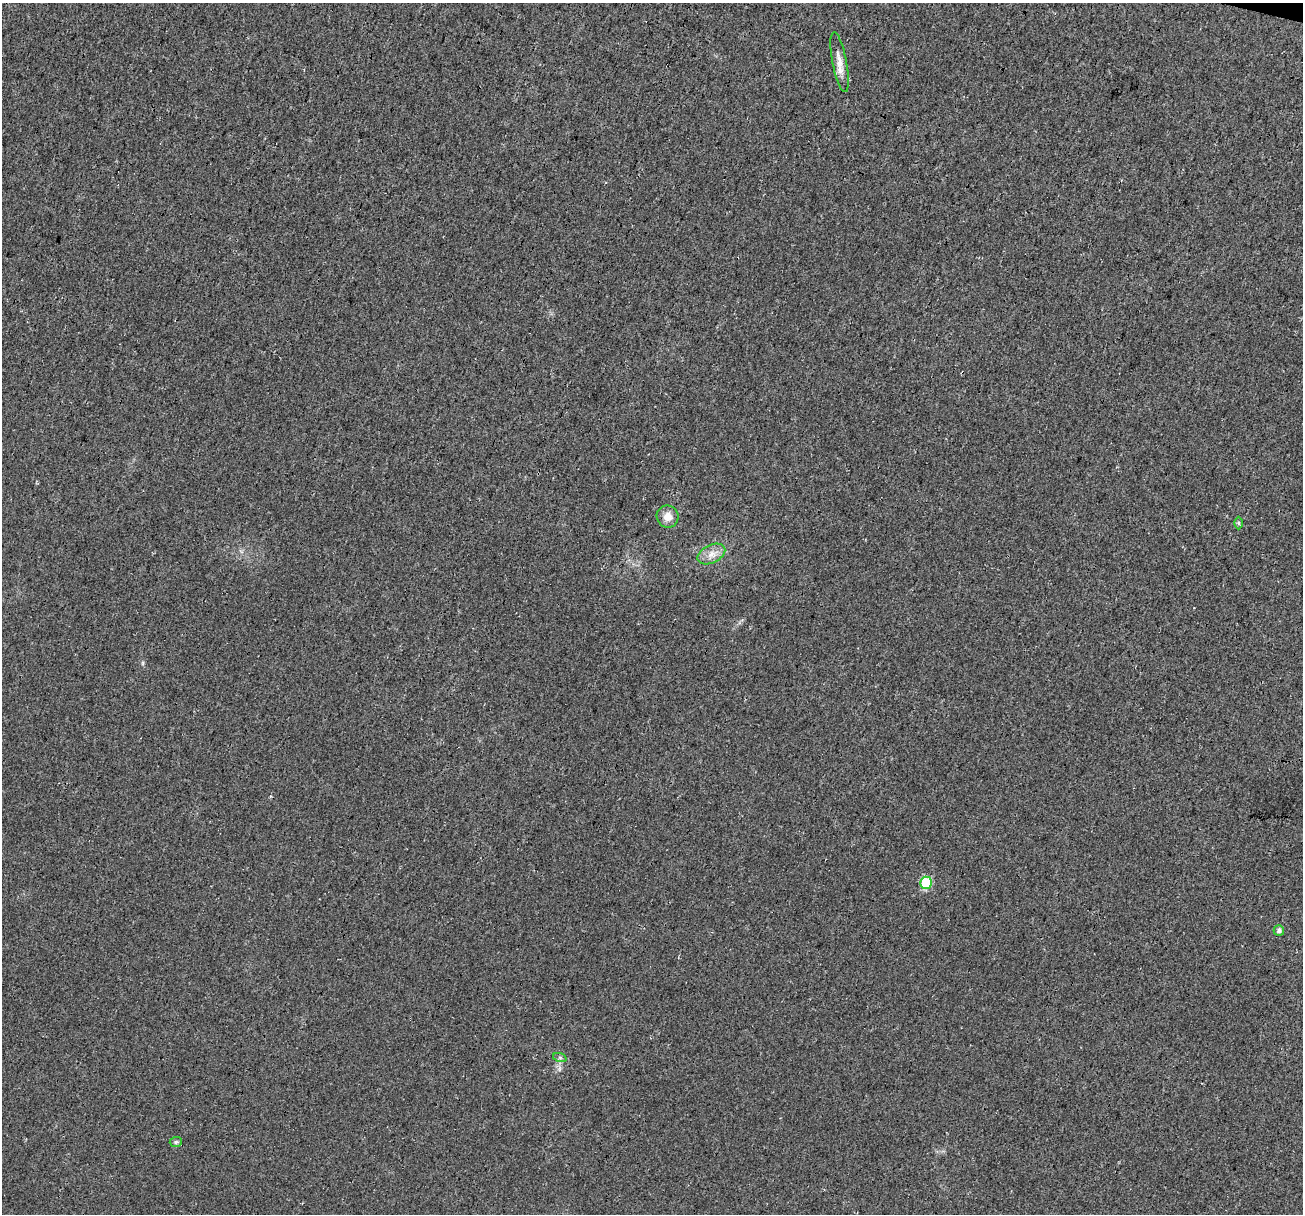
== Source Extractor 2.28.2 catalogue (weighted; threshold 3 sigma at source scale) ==
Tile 10 of 4 x 4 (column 2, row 3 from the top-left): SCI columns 1320-2620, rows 1487-2698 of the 5250 x 5459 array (HDU 1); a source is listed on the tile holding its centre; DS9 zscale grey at full resolution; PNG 1305 x 1216 px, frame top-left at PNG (2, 3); each listed source drawn as its Kron ellipse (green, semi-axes under 4 px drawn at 4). Shown black and unused: <1% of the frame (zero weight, under 3 of 4 exposures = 5% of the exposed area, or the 3 px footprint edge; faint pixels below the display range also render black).
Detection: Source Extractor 2.28.2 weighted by HDU 2 'WHT'; one run over the whole footprint, this tile lists its part. Background 0.0167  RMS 0.0067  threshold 0.03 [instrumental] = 3 sigma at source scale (4.5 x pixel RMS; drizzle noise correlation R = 1.50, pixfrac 1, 0.0396/0.0396 arcsec/px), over >= 5 px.
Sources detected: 8; all 8 listed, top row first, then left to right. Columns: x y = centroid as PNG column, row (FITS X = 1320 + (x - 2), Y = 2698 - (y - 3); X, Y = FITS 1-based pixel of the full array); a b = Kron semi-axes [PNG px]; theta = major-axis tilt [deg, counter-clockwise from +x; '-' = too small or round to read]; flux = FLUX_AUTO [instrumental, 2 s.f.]
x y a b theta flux
840 62 30 7 -79 7.3
668 517 11 11 - 6.4
1239 523 6 4 -89 0.94
711 554 15 9 26 6.2
926 883 6 6 - 45
1279 930 5 5 - 2.3
560 1058 7 4 -19 1.2
176 1142 6 5 - 1.3